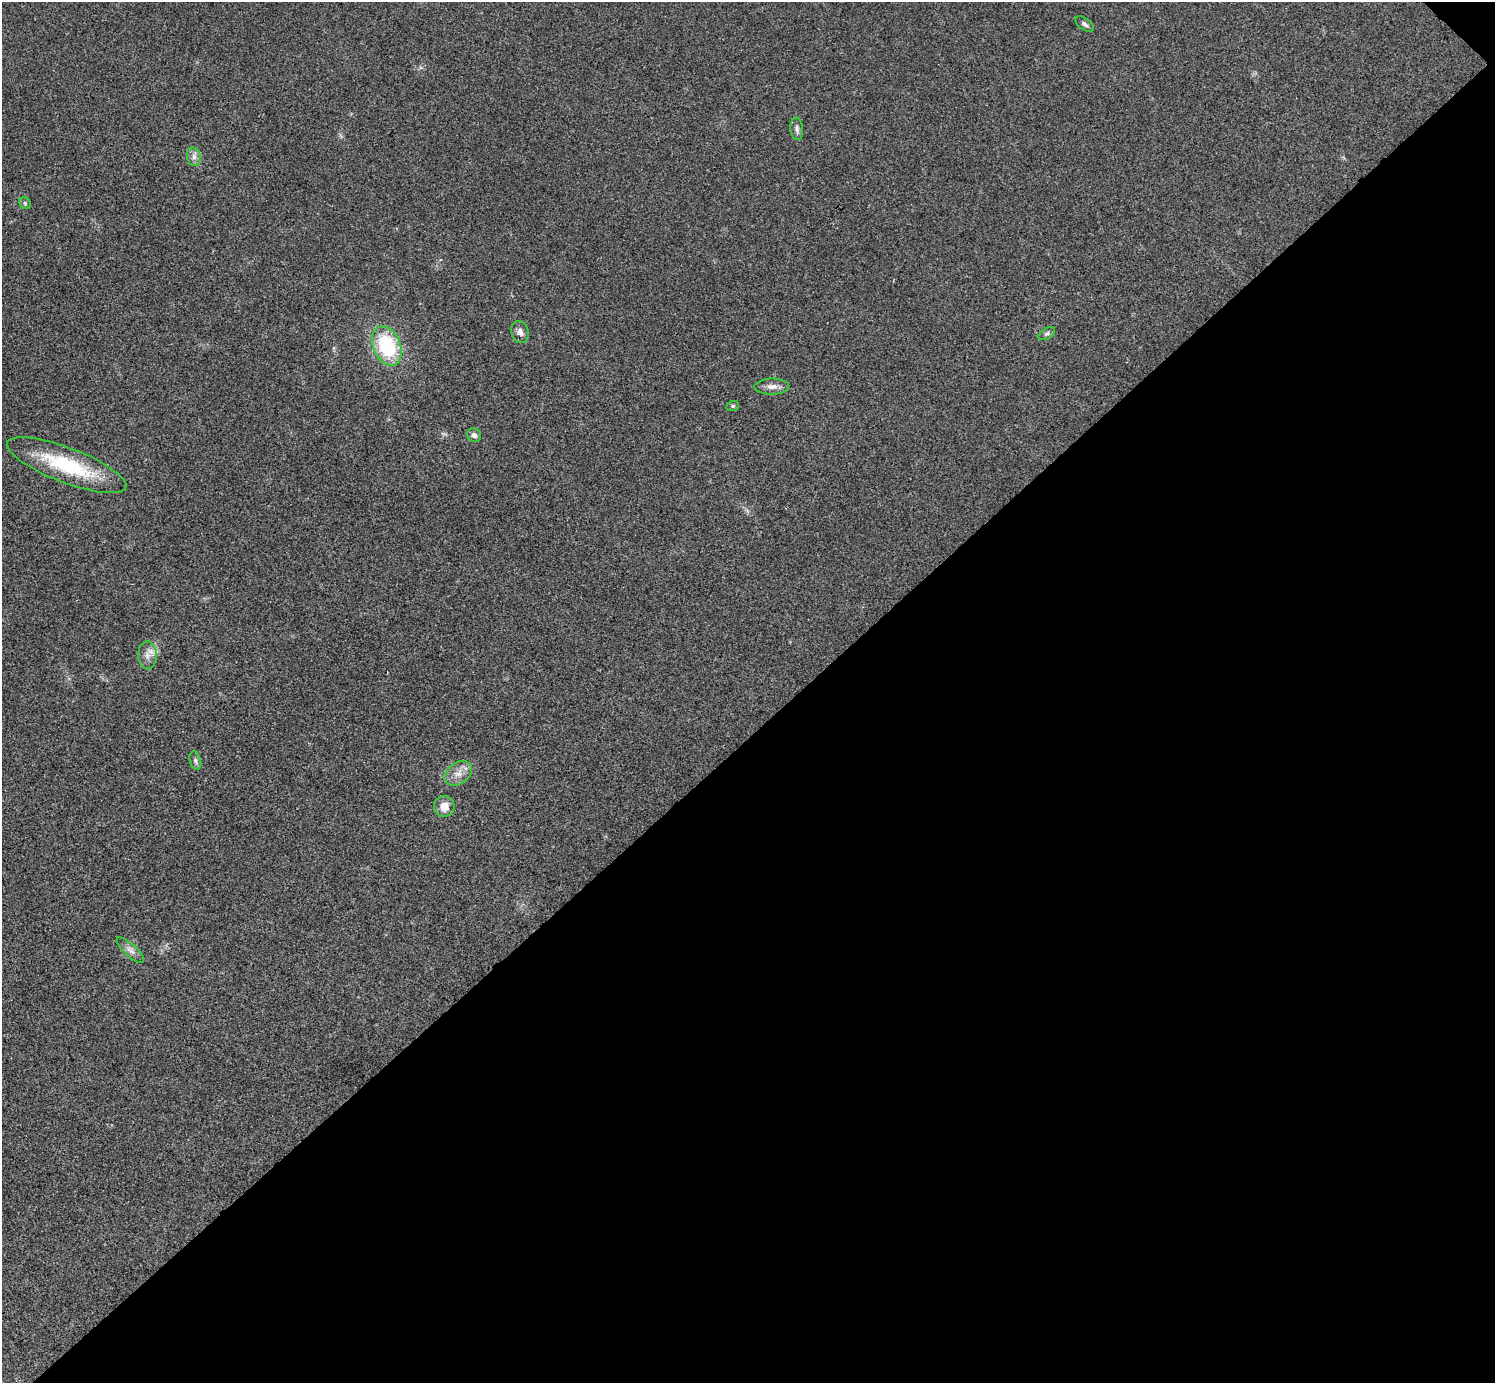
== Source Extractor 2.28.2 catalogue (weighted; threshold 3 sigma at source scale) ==
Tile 12 of 4 x 4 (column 4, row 3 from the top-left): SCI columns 4487-5979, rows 1682-3062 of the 5991 x 5991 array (HDU 1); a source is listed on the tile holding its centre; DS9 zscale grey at full resolution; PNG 1497 x 1385 px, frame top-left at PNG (2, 2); each listed source drawn as its Kron ellipse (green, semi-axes under 4 px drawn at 4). Shown black and unused: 47% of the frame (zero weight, under 3 of 4 exposures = <1% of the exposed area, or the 3 px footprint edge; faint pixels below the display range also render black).
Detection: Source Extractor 2.28.2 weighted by HDU 2 'WHT'; one run over the whole footprint, this tile lists its part. Background 0.0218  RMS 0.0053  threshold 0.0241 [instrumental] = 3 sigma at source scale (4.5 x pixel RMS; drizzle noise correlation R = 1.50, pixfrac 1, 0.05/0.05 arcsec/px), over >= 5 px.
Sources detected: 16; all 16 listed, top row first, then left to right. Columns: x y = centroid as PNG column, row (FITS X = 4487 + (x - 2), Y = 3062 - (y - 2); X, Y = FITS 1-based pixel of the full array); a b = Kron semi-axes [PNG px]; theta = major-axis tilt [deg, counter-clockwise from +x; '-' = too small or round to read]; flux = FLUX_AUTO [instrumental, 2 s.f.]
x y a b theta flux
1084 24 11 5 -35 1.9
797 129 11 6 -84 2
194 157 9 7 -77 2.4
25 203 6 5 - 0.85
520 332 11 8 -72 2.7
1047 334 9 5 33 1.3
387 346 20 13 -67 38
772 387 17 8 0 3.5
733 406 6 5 - 0.78
474 435 7 6 - 1.8
67 465 64 17 -21 42
147 655 14 9 -89 4.1
195 761 9 5 -74 1.6
458 773 15 10 36 5.5
444 806 10 10 - 5.9
130 950 18 6 -42 3.2